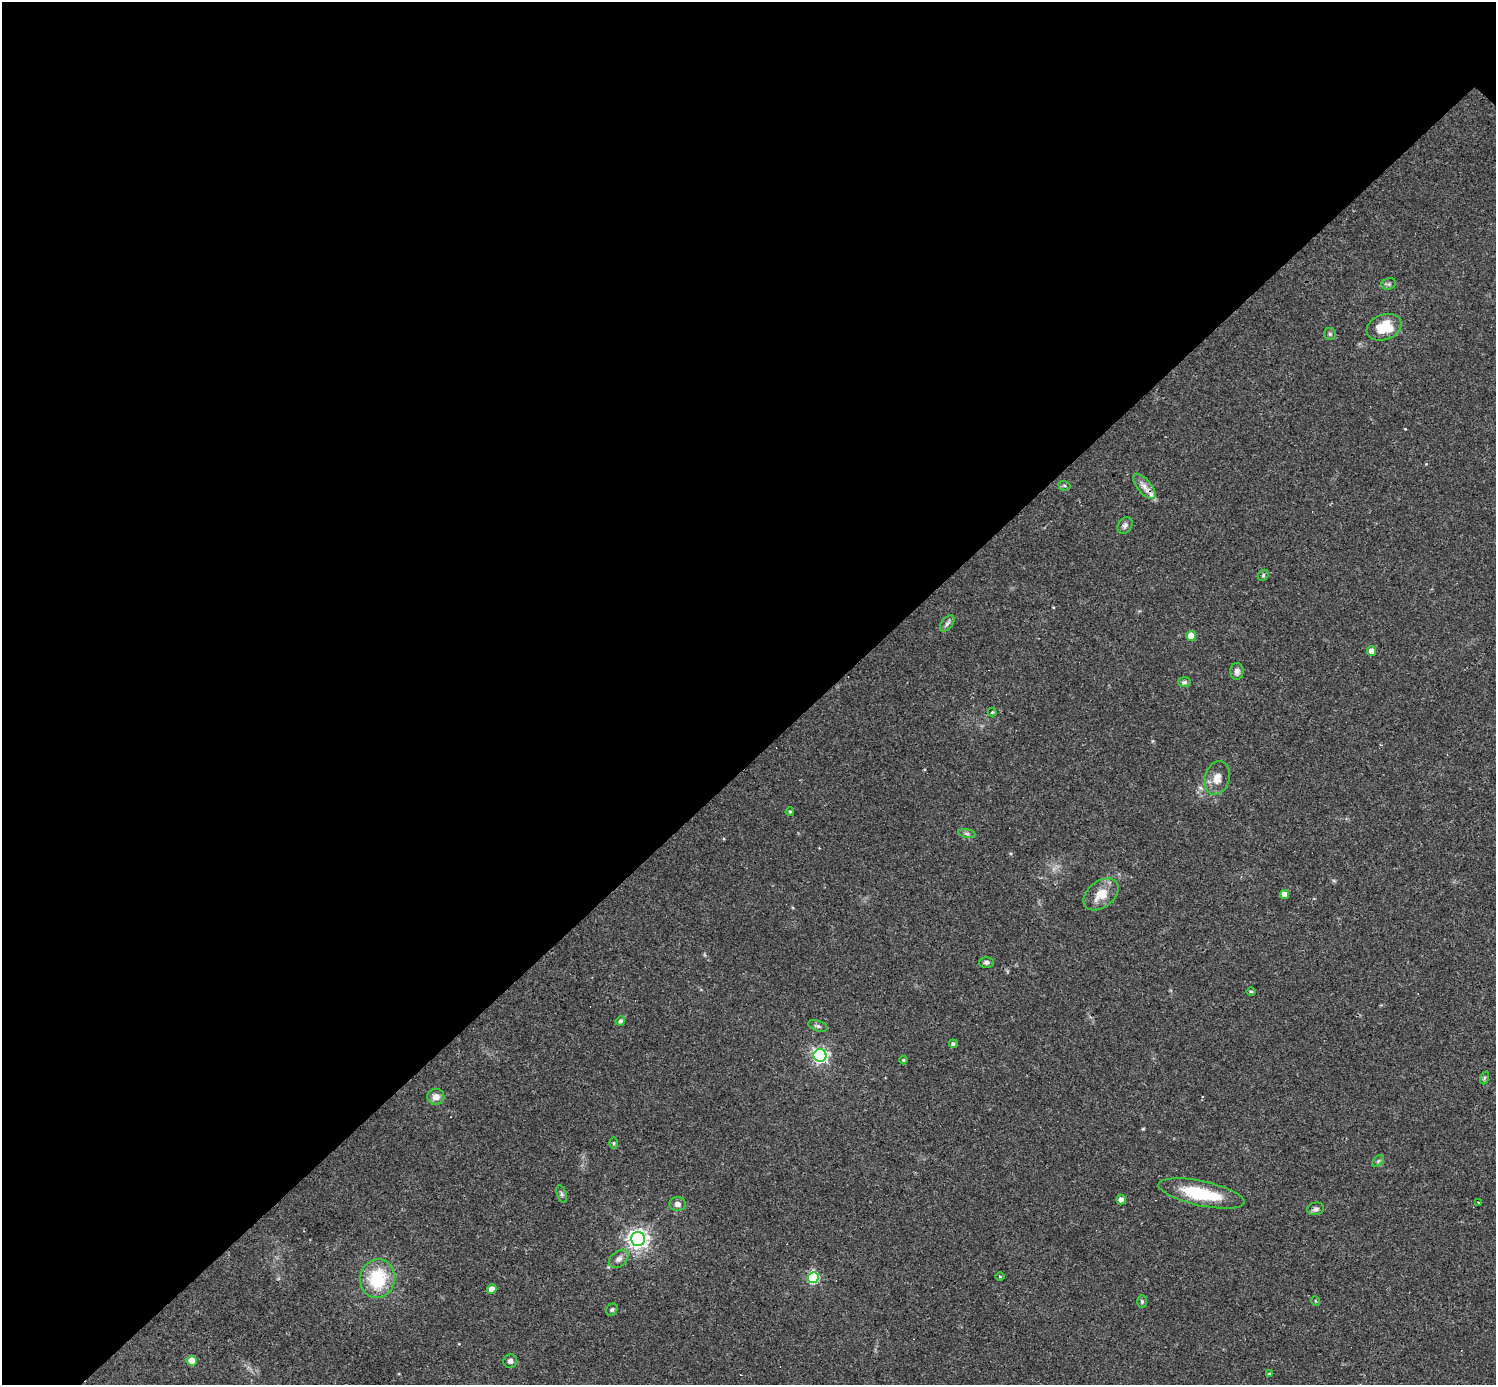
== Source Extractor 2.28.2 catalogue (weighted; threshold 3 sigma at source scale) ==
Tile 5 of 4 x 4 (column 1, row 2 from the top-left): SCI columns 1-1494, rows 3060-4442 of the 5977 x 5977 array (HDU 1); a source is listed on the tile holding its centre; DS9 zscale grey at full resolution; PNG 1498 x 1387 px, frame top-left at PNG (2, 2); each listed source drawn as its Kron ellipse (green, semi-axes under 4 px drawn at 4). Shown black and unused: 55% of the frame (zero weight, under 3 of 4 exposures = <1% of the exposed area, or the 3 px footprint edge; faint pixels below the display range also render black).
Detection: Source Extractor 2.28.2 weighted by HDU 2 'WHT'; one run over the whole footprint, this tile lists its part. Background 0.0358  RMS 0.0044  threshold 0.0196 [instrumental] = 3 sigma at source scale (4.5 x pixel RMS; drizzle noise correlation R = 1.50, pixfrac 1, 0.05/0.05 arcsec/px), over >= 5 px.
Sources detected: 50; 2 cosmic-ray / hot-pixel residue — neither listed nor drawn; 1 inside a brighter listed object's ellipse — not listed separately; the other 47 listed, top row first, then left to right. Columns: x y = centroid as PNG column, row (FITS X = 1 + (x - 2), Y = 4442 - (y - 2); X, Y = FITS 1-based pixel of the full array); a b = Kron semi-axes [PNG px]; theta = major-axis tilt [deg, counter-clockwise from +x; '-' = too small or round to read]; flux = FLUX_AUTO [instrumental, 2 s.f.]
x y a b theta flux
1389 284 7 5 21 0.85
1384 327 18 12 20 13
1330 334 6 6 - 0.87
1064 486 6 4 -19 0.65
1144 486 15 7 -51 3.1
1125 526 9 6 56 1.5
1263 575 6 5 - 0.68
947 623 9 5 52 1.3
1191 636 5 5 - 7.4
1371 651 5 4 - 3.6
1237 671 8 6 -89 1.9
1184 682 6 5 - 0.8
992 712 4 4 - 0.41
1217 778 17 12 74 4.5
790 812 4 3 - 0.53
967 833 8 4 -9 0.94
1101 894 20 13 39 8.1
1285 894 4 4 - 3.6
986 962 7 5 0 1.2
1251 991 5 3 - 0.48
620 1021 5 4 - 0.91
818 1026 10 5 -17 1.1
953 1044 4 4 - 1
820 1055 6 6 - 120
903 1060 4 4 - 0.48
1484 1078 7 4 71 0.67
436 1097 8 7 - 3
614 1143 6 4 90 0.53
1378 1161 7 4 45 0.76
1201 1193 44 12 -12 22
562 1194 9 4 -72 1
1121 1200 5 5 - 2.2
1479 1203 3 2 - 0.88
677 1204 8 7 - 1.9
1316 1209 8 6 12 1.3
638 1239 7 7 - 240
619 1259 11 7 39 2.1
1000 1277 4 3 - 0.31
813 1278 5 5 - 37
378 1279 19 17 79 22
492 1289 5 4 - 4.1
1142 1301 6 5 - 0.7
1316 1301 5 3 - 0.32
612 1310 6 5 - 0.75
192 1361 5 5 - 9.9
510 1361 7 7 - 1.7
1269 1374 4 4 - 0.42